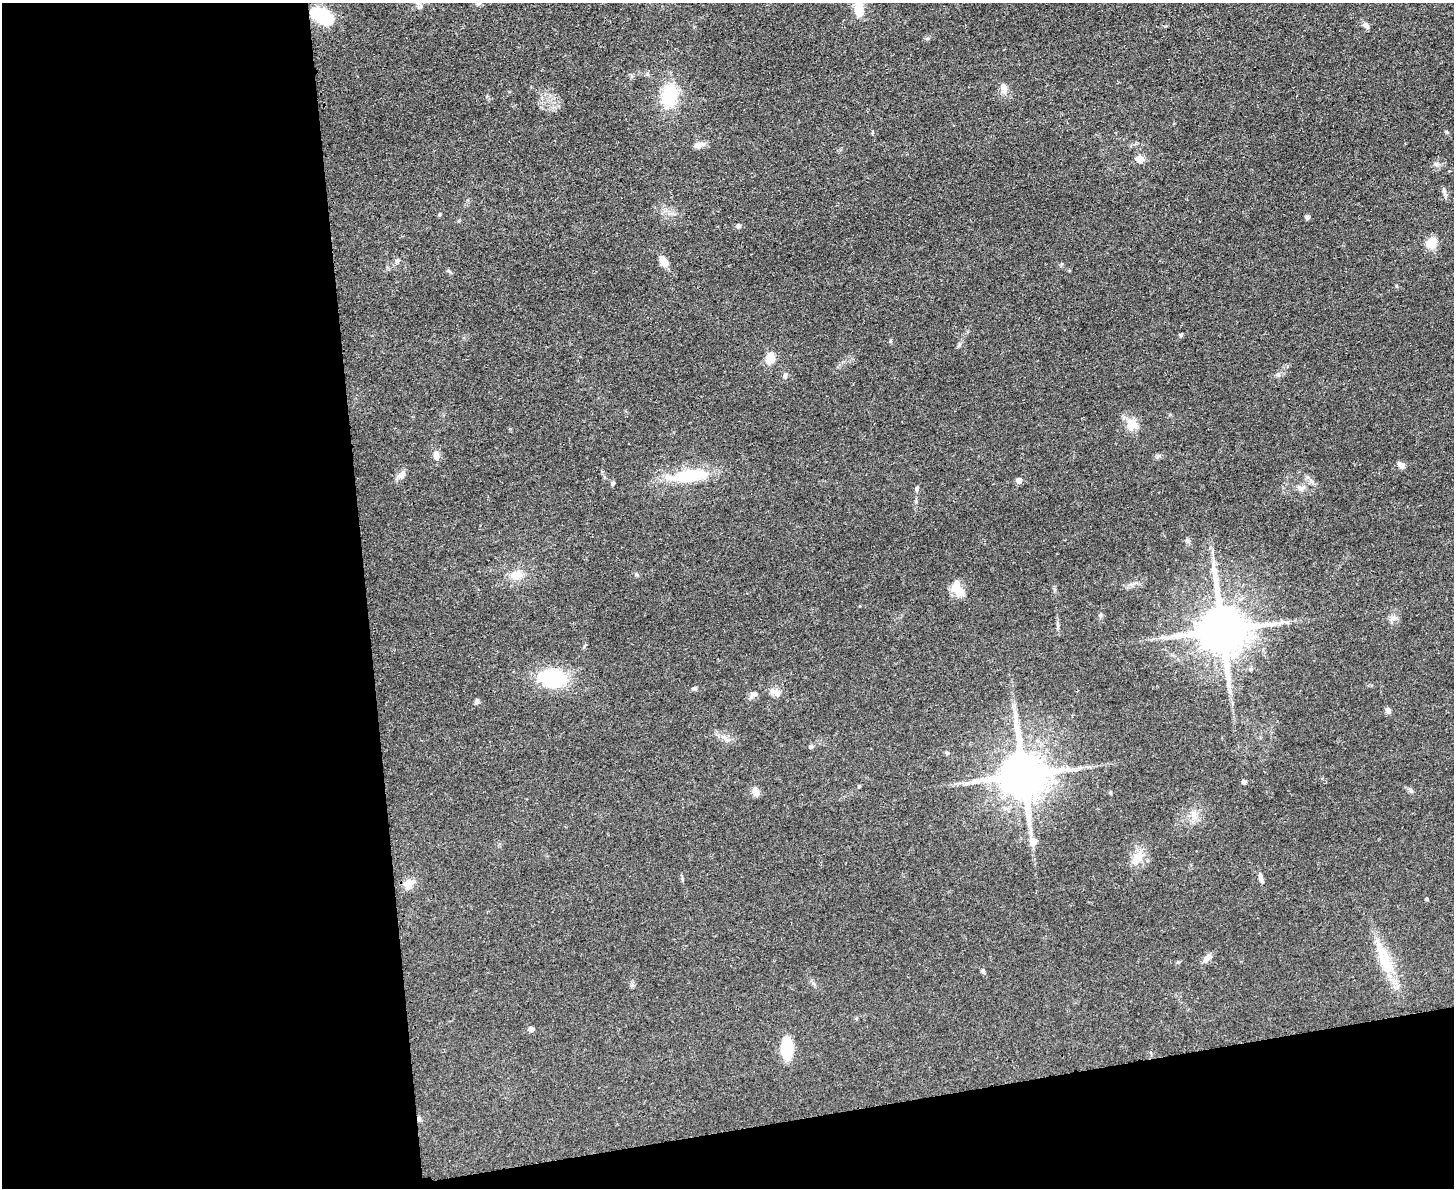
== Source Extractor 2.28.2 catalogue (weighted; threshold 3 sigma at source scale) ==
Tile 10 of 3 x 4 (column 1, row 4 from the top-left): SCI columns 141-1592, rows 13-1198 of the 4747 x 4767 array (HDU 1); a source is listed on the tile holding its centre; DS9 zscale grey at full resolution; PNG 1456 x 1190 px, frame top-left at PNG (2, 3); no overlay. Shown black and unused: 31% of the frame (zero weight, under 3 of 4 exposures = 2% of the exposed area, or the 3 px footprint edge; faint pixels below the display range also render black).
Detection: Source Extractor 2.28.2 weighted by HDU 2 'WHT'; one run over the whole footprint, this tile lists its part. Background 0.0462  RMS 0.0051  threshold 0.023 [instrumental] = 3 sigma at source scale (4.5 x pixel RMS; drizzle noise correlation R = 1.50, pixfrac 1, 0.05/0.05 arcsec/px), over >= 5 px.
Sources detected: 64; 1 inside a brighter listed object's ellipse — not listed separately; the other 63 listed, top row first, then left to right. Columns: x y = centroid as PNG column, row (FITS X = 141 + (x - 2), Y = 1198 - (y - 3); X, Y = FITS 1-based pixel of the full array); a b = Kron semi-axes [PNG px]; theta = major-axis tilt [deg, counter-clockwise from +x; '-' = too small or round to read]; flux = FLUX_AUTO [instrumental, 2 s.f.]
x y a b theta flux
478 3 9 5 41 1.1
859 9 20 9 -83 10
322 16 20 12 -31 28
1366 26 10 6 -40 1.8
1004 87 12 7 -88 3.2
670 95 21 15 82 25
1447 132 6 4 -88 0.6
699 145 13 7 13 3.4
1140 159 5 5 - 9.3
439 214 5 3 - 0.55
1307 217 6 5 - 1.2
739 226 6 5 - 1.1
1431 243 12 10 38 7.6
397 260 7 4 0 0.91
663 261 13 8 -56 4.4
890 341 6 4 71 0.55
959 345 8 4 53 0.94
770 358 12 10 73 6.5
1278 375 7 4 -19 0.86
785 376 7 5 -90 1.3
1131 424 17 13 76 7
436 455 13 8 -83 3
1401 465 10 6 -43 1.9
402 475 13 8 48 2.6
688 476 54 14 8 25
1019 480 5 5 - 3.3
613 483 6 5 - 0.83
1301 488 13 6 -3 2.5
917 489 8 5 82 1
516 575 17 12 18 6.7
958 590 19 12 -45 6.6
1100 615 6 4 -72 0.79
1394 618 10 8 11 2.3
1275 623 7 4 1 1.5
1222 630 15 13 -84 2400
553 678 25 17 -6 38
695 688 6 5 - 0.88
774 691 13 7 -19 3.4
753 694 11 7 32 2.2
477 701 7 5 68 1.3
1388 710 6 6 - 2
724 737 7 5 -44 1.6
811 746 5 5 - 0.8
947 753 5 5 - 0.71
1023 775 14 13 - 2300
1244 782 4 4 - 1.9
859 786 4 4 - 0.49
1411 790 8 5 -45 1.3
755 792 13 8 -79 2.6
1110 792 5 4 - 0.68
1194 816 14 8 -83 3.7
1034 842 7 6 - 5.6
1137 858 20 12 55 7
1261 878 13 5 -73 2
682 879 6 4 -71 0.67
408 884 15 12 55 4.5
1427 899 4 3 - 0.66
1207 958 13 7 38 2.8
1384 959 54 14 -68 19
983 971 6 5 - 0.96
531 1029 5 4 - 2.6
787 1049 23 11 89 16
419 1119 7 5 -76 1.1
Overlapping masked pixels (flux is a lower limit): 1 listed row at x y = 419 1119
Isophote crosses this tile's border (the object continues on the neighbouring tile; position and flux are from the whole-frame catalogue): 2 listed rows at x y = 478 3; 859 9
Unlisted compact peaks at least as high as the median listed source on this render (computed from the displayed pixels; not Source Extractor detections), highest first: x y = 1436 164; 1180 335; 636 574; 1159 456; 450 272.